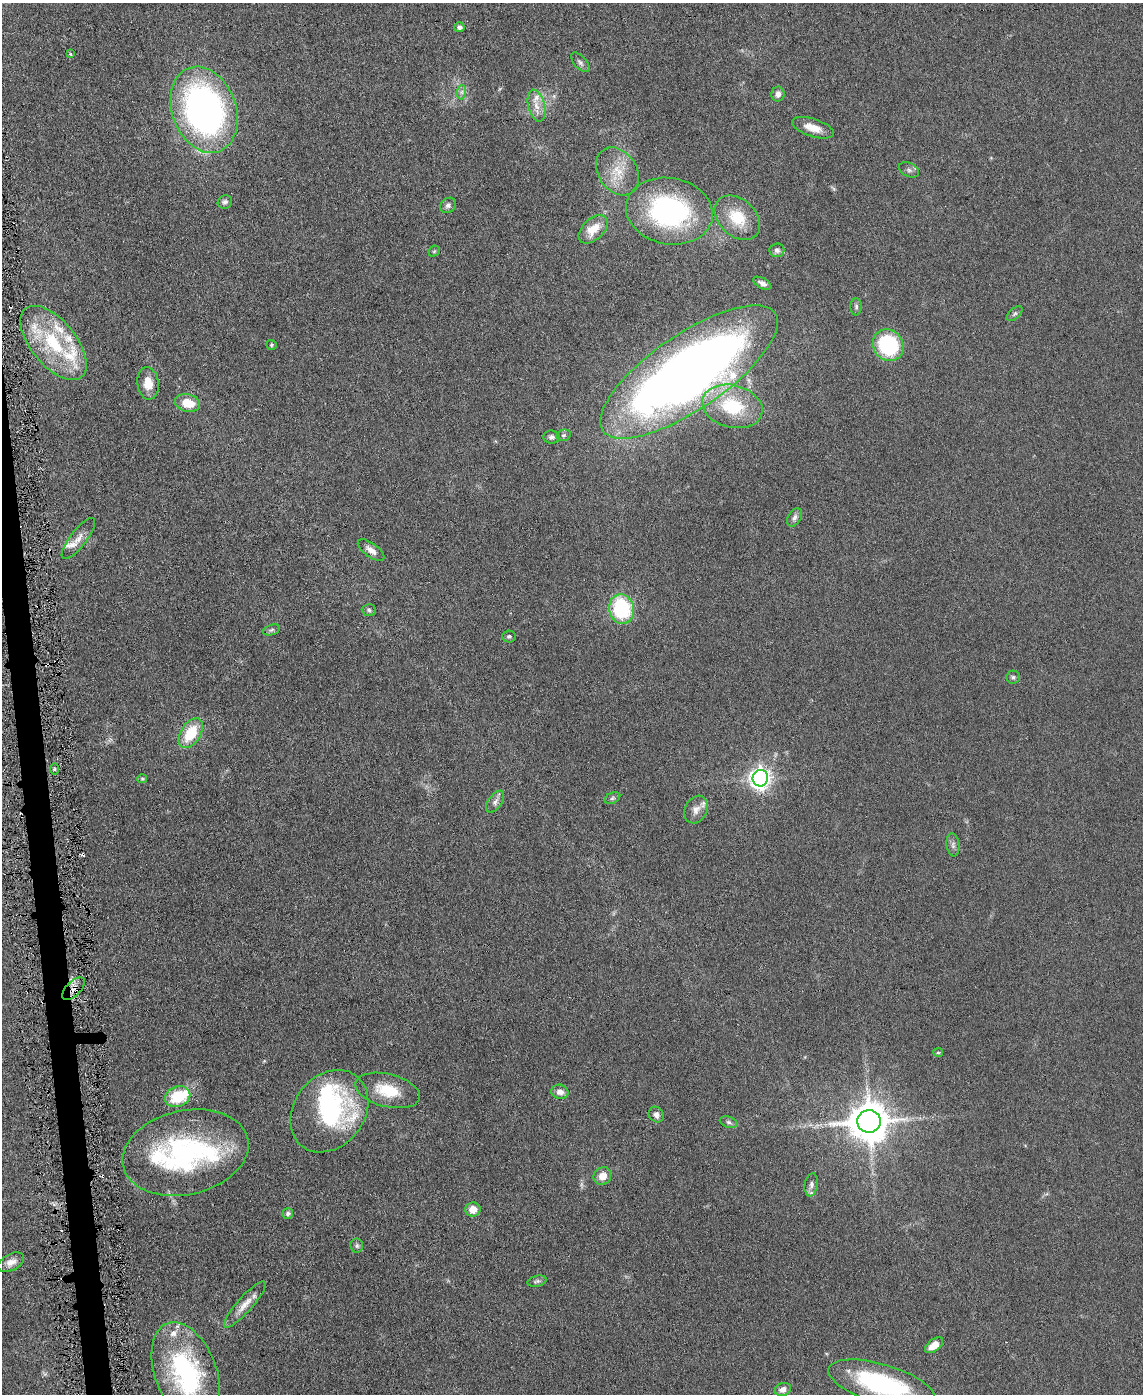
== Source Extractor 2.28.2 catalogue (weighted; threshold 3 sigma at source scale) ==
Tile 7 of 4 x 3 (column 3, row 2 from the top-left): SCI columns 2282-3422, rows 1519-2910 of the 4565 x 4533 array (HDU 1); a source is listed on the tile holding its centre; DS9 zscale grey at full resolution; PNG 1145 x 1396 px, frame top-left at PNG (2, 3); each listed source drawn as its Kron ellipse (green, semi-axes under 4 px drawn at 4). Shown black and unused: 2% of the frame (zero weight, under 3 of 6 exposures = <1% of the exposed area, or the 3 px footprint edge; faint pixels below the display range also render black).
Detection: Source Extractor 2.28.2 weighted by HDU 2 'WHT'; one run over the whole footprint, this tile lists its part. Background 0.0616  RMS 0.0057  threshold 0.0235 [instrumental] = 3 sigma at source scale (4.09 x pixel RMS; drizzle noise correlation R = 1.36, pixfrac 0.8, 0.05/0.05 arcsec/px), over >= 5 px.
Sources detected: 85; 1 inside a brighter object's white glare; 4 cosmic-ray / hot-pixel residue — neither listed nor drawn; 13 inside a brighter listed object's ellipse — not listed separately; the other 67 listed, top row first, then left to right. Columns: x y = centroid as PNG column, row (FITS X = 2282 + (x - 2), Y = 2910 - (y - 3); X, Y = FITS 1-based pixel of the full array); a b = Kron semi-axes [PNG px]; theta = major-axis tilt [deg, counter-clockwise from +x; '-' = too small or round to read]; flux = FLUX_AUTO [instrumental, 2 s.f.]
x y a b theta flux
459 27 5 5 - 2
70 54 4 3 - 0.61
580 62 12 6 -48 1.7
462 92 7 4 89 1.4
778 94 7 6 - 2.4
536 106 16 8 -75 5.2
204 110 44 32 -70 200
813 128 22 9 -18 7
909 170 10 6 -24 1.8
618 171 26 19 -56 14
225 202 7 6 - 1.6
448 205 8 7 - 1.8
669 211 43 33 -10 94
737 218 26 18 -43 18
593 229 17 10 44 10
777 250 7 7 - 1.6
434 251 6 5 - 0.78
762 283 10 5 -28 2.3
856 307 8 5 -90 1.2
1015 314 9 5 41 1.3
53 343 44 22 -51 41
271 345 5 5 - 0.84
888 345 16 14 -52 47
689 372 104 37 34 570
148 383 16 11 -83 8.1
188 403 12 8 -13 11
732 406 30 21 -14 32
564 435 7 5 14 1.2
551 437 8 6 -6 1.7
795 517 10 6 59 2
78 538 25 8 52 5
371 550 15 7 -36 3.6
622 609 15 12 -77 43
369 610 7 6 - 1.2
271 630 9 5 17 1
509 636 7 6 - 1.1
1013 677 6 6 - 1.1
191 733 16 10 57 19
54 769 6 4 90 0.87
760 778 8 8 - 320
142 779 5 4 - 0.74
612 798 8 5 27 1.2
495 802 12 6 55 2.6
696 810 14 11 63 4
953 845 11 6 -81 2
73 989 14 7 44 3.9
938 1052 5 4 - 0.7
388 1090 33 16 -14 17
560 1092 8 7 - 3.5
178 1097 13 10 22 22
329 1111 44 35 52 83
656 1115 8 7 - 2.3
869 1121 12 11 - 1700
729 1122 9 5 -18 1.4
185 1153 64 42 13 99
602 1176 9 8 - 5.7
811 1185 12 6 81 2
473 1209 7 7 - 5.1
288 1214 5 5 - 1.4
357 1246 7 6 - 1.2
11 1262 14 8 28 4.1
537 1281 10 5 14 1.3
245 1304 30 7 48 6.5
934 1345 10 6 38 6.9
186 1373 53 30 -70 86
882 1384 55 20 -17 72
783 1389 8 6 20 2.7
Overlapping masked pixels (flux is a lower limit): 1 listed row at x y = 73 989
Isophote crosses this tile's border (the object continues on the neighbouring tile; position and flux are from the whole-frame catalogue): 2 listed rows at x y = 186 1373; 882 1384